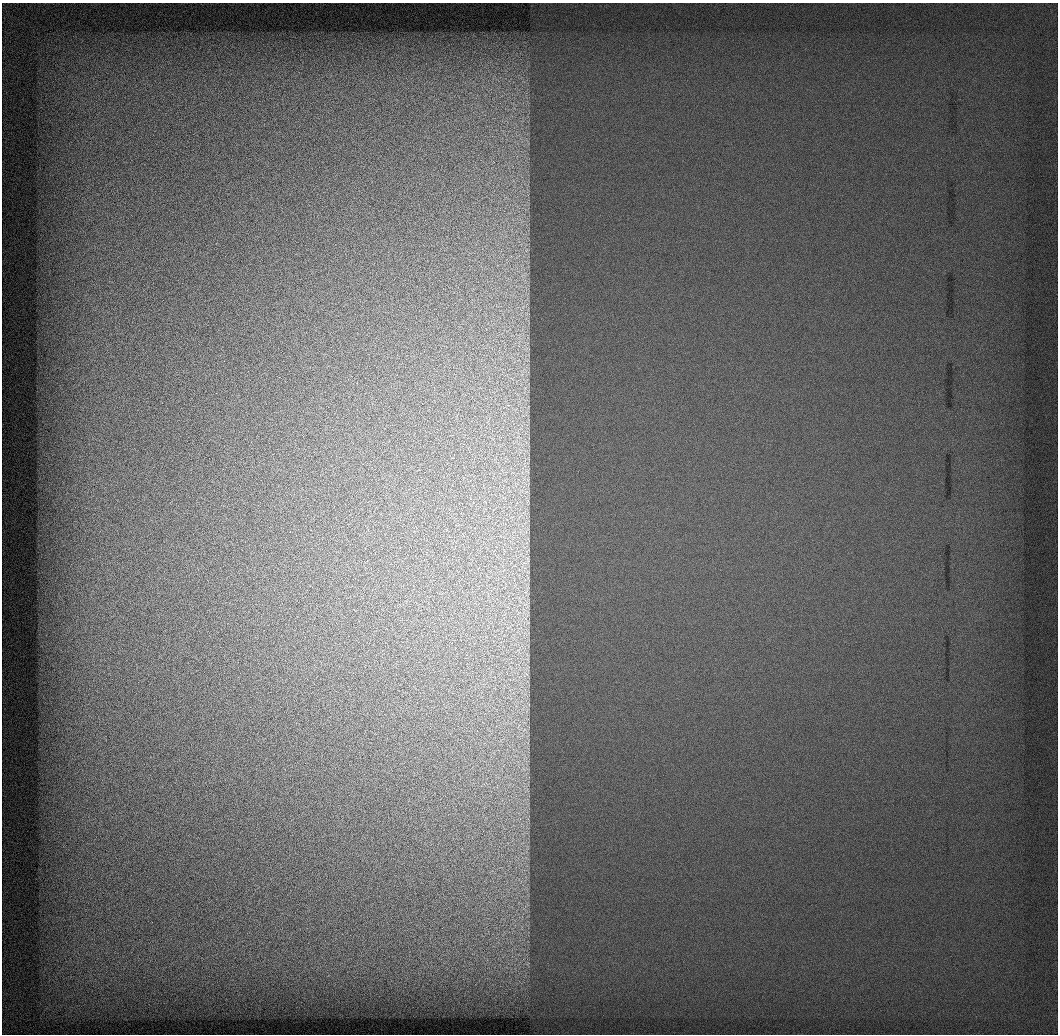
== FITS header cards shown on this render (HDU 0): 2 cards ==
NAXIS1  =                 1056 / Length of Axis 1 (Serial)
NAXIS2  =                 1032 / Length of Axis 2 (Parallel)

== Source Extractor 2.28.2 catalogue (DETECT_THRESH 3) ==
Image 1056 x 1032 px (HDU 0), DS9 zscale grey, 1 PNG px = 1 image px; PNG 1060 x 1036 px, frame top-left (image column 1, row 1032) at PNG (2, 3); no overlay
Background 523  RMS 2.7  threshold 8.12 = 3 sigma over >= 5 px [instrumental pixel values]
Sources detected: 26; all 26 listed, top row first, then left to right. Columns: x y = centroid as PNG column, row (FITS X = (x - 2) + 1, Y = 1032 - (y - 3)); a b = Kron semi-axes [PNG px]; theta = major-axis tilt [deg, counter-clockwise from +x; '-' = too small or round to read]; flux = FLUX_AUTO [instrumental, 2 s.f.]
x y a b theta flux
526 250 7 5 88 540
523 307 8 5 56 670
527 314 6 4 -18 330
526 349 10 7 17 820
524 370 15 10 31 2100
525 388 11 7 79 1400
524 399 17 6 -22 1300
515 410 15 11 -33 3000
525 414 26 15 82 5000
526 422 21 16 61 3700
522 443 41 18 -6 7600
525 462 33 14 77 5300
526 479 24 16 -83 4300
523 492 28 25 58 8300
524 529 38 21 72 9900
525 563 61 31 -81 20000
526 590 33 13 88 5000
526 613 46 22 85 11000
526 633 27 16 -89 4900
520 650 28 18 44 6500
525 674 15 12 -24 2400
524 707 17 10 49 2600
525 730 14 9 -40 1900
524 757 18 8 -71 2200
524 769 17 7 4 1500
527 790 8 6 20 710